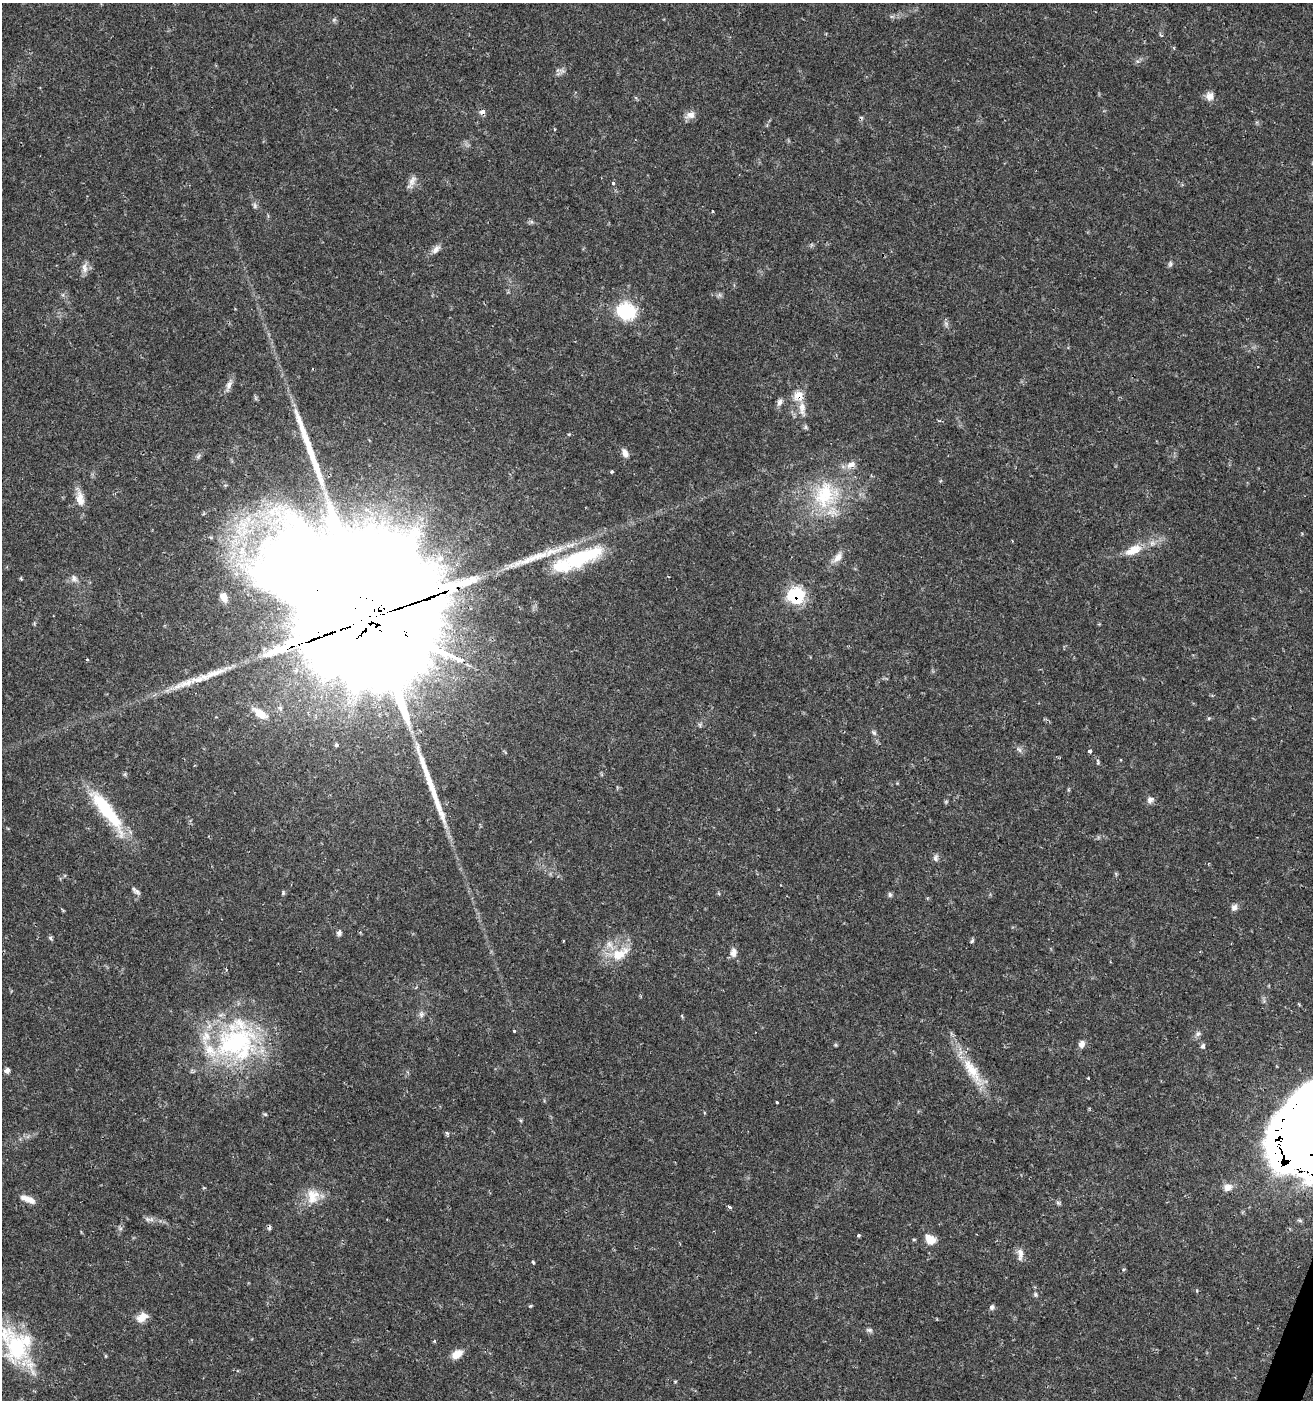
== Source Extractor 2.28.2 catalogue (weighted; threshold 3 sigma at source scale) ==
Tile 6 of 4 x 4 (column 2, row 2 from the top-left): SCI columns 1592-2902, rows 2802-4199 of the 5735 x 5611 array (HDU 1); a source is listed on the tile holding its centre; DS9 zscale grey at full resolution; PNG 1315 x 1402 px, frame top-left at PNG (2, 3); no overlay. Shown black and unused: <1% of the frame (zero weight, under 2 of 3 exposures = <1% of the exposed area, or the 3 px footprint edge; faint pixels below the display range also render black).
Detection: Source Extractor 2.28.2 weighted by HDU 2 'WHT'; one run over the whole footprint, this tile lists its part. Background 0.0352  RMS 0.0032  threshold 0.0142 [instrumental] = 3 sigma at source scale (4.5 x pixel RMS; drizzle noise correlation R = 1.50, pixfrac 1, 0.0396/0.0396 arcsec/px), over >= 5 px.
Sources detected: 100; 1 too faint to see at this stretch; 1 cosmic-ray / hot-pixel residue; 3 long thin detections or spike segments (spike, bleed or trail) — not listed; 8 inside a brighter listed object's ellipse — not listed separately; the other 87 listed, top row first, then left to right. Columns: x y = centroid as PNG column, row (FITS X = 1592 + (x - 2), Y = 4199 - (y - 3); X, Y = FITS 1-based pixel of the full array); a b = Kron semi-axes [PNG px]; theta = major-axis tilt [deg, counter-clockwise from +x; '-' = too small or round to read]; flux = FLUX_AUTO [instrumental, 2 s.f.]
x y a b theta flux
562 71 9 4 -19 0.76
1210 96 10 10 - 2.3
482 112 7 6 - 1.3
690 115 13 9 14 2.1
554 129 3 3 - 0.35
412 181 18 7 60 2
613 183 4 3 - 0.92
712 211 3 3 - 0.31
532 222 6 4 -70 0.52
436 250 14 7 43 1.8
1170 264 8 5 76 0.69
84 268 15 8 -88 2
626 311 24 21 -21 15
946 324 7 5 -47 0.74
229 385 12 7 60 1.7
798 396 11 10 - 4.3
779 402 11 6 68 1.2
802 409 23 9 -84 3.7
625 453 12 7 -65 1.7
198 456 7 6 - 0.75
317 469 44 8 -71 8.5
611 472 4 4 - 0.39
825 495 42 33 59 25
80 499 17 9 -82 4.1
1133 550 25 11 25 5.8
583 557 62 21 21 27
837 557 17 9 50 2.7
74 578 10 9 - 1.5
21 579 5 3 - 0.39
796 595 9 8 - 29
224 597 7 5 -63 1.8
373 617 63 39 -32 25000
87 659 3 3 - 0.4
214 673 55 8 21 9.4
260 713 23 10 -34 5.2
874 732 7 5 -35 0.66
336 745 3 3 - 0.89
1019 750 9 5 -56 0.91
1090 751 5 4 - 0.84
1098 762 9 3 -85 0.53
1150 800 11 7 51 1.3
107 810 60 14 -53 22
936 858 10 7 80 1
136 891 13 5 -40 1
283 893 6 4 90 0.51
890 895 7 5 -75 0.65
1234 907 9 7 55 1.3
339 933 7 6 - 1
50 938 6 5 - 0.57
563 941 4 2 - 0.23
972 941 7 3 53 0.5
733 952 12 8 89 2
619 955 26 15 29 8.1
421 1014 10 6 -81 1
682 1016 6 3 -72 0.33
514 1031 3 3 - 0.72
1198 1034 7 6 - 0.89
236 1043 59 53 14 57
1082 1044 8 7 - 1.7
835 1045 5 4 - 0.37
1203 1046 7 6 - 0.79
7 1070 7 5 42 1.1
972 1071 51 13 -58 11
777 1103 3 3 - 1.4
265 1114 5 5 - 0.44
447 1133 6 4 -44 0.48
1228 1187 12 10 23 2.7
313 1196 22 17 79 6
28 1199 19 7 -21 3.1
1058 1203 6 5 - 0.55
729 1207 4 3 - 4.2
147 1219 11 6 -22 1.1
120 1228 7 4 -72 0.55
859 1235 3 3 - 0.77
930 1239 15 11 -36 3.4
1020 1254 17 7 -90 2.1
533 1262 4 3 - 0.35
1035 1295 7 6 - 0.6
530 1306 5 3 - 0.32
992 1307 8 6 63 0.72
142 1317 13 8 35 3.8
869 1330 10 5 -17 0.78
434 1341 4 3 - 0.41
17 1347 48 32 -80 28
457 1354 13 9 34 3.5
106 1356 6 3 -71 0.3
675 1381 5 3 - 0.32
Overlapping masked pixels (flux is a lower limit): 3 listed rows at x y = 798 396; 796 595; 373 617